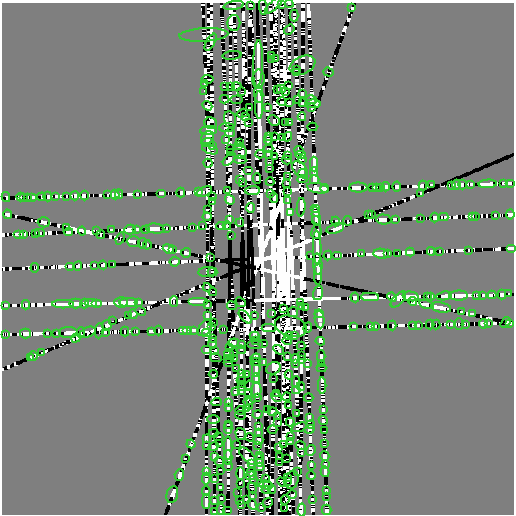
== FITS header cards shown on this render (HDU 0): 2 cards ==
NAXIS1  =                  512
NAXIS2  =                  512

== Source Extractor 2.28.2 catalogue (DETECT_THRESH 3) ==
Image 512 x 512 px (HDU 0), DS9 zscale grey, 1 PNG px = 1 image px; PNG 516 x 516 px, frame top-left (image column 1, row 512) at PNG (2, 3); each listed source drawn as its Kron ellipse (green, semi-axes under 4 px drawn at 4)
Background -28.2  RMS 0.0062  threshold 0.0186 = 3 sigma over >= 5 px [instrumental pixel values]
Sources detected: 1018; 247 with non-positive FLUX_AUTO (blend fragments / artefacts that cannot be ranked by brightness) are neither listed nor drawn; of the other 771, the 500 brightest by FLUX_AUTO listed and drawn (271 fainter detections omitted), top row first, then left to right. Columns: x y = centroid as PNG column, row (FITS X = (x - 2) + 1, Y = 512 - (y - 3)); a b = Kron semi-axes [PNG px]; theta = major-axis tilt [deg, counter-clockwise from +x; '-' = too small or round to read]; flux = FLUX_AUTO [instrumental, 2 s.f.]
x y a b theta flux
282 3 3 2 - 2300
289 4 4 4 - 32000
234 5 10 3 9 530
274 5 12 3 42 1600
250 6 4 3 - 1700
263 7 8 4 -83 3200
352 8 4 2 - 220
294 16 6 4 -90 970
234 23 8 6 90 12000
289 30 5 4 - 5500
204 35 24 6 3 6100
211 42 9 3 61 2100
232 55 9 3 5 4700
271 55 3 3 - 1100
271 59 3 3 - 7300
276 59 3 2 - 9500
258 64 24 5 88 4400
303 65 13 8 25 1100
296 69 4 3 - 4300
296 72 4 2 - 4500
328 72 5 3 - 3500
208 79 6 2 -4 270
258 79 9 6 87 13000
205 84 4 3 - 2600
289 85 4 3 - 390
224 86 4 2 - 840
236 86 5 2 - 690
230 87 4 2 - 830
281 89 4 2 - 410
277 90 3 2 - 310
204 91 2 2 - 360
241 91 2 2 - 440
285 91 4 2 - 940
302 93 4 3 - 280
259 94 9 4 -84 4200
225 99 5 3 - 6100
237 99 6 2 0 1400
297 99 4 2 - 300
312 100 6 3 -11 290
282 101 4 3 - 3000
302 102 4 2 - 6100
290 103 3 2 - 360
313 104 8 3 -1 1900
259 105 14 4 -89 7500
207 106 5 4 - 650
249 107 4 2 - 45000
312 107 4 2 - 710
267 108 4 4 - 220
242 113 6 3 17 890
246 117 4 2 - 13000
302 117 4 4 - 410
230 119 8 6 -78 610
274 120 6 5 - 590
286 122 3 2 - 280
289 122 4 2 - 480
211 123 6 5 - 1300
248 123 4 3 - 28000
312 127 5 2 - 32000
227 128 8 2 4 200
208 131 8 4 3 990
230 133 5 4 - 4200
268 136 4 2 - 1100
275 136 3 2 - 450
288 137 5 3 - 4800
208 138 7 6 - 530
282 138 4 3 - 800
226 140 3 2 - 810
268 140 4 4 - 1300
239 142 3 3 - 1300
207 143 6 2 7 400
212 146 4 3 - 290
239 146 4 3 - 2600
230 148 4 2 - 1000
210 149 8 4 -19 310
268 149 5 2 - 440
299 150 5 3 - 200
240 151 7 6 - 350
230 153 3 2 - 300
260 154 4 2 - 2900
269 154 4 2 - 2800
288 155 4 2 - 3200
301 155 5 3 - 3900
275 156 2 2 - 270
229 159 8 4 45 1300
303 159 2 2 - 300
240 160 6 3 -6 11000
287 160 5 3 - 240
269 162 4 2 - 730
208 163 4 4 - 850000
314 164 7 4 -89 880
269 169 4 2 - 1200
300 170 10 6 -51 6200
248 171 5 3 - 1500
314 172 4 4 - 980
302 173 4 3 - 2600
287 176 3 2 - 1400
257 179 5 4 - 330
302 179 5 3 - 5300
239 180 3 2 - 2100
315 180 5 4 - 5500
243 182 2 2 - 270
270 182 4 2 - 2100
286 183 3 3 - 1500
504 183 4 2 - 230
510 183 5 4 - 470
462 184 5 2 - 230
471 184 4 2 - 260
488 184 9 4 3 2900
423 185 5 3 - 3100
432 185 4 3 - 1800
451 185 4 3 - 890
456 185 5 3 - 200
372 187 4 2 - 320
376 187 4 4 - 470
381 187 4 2 - 280
386 187 4 3 - 580
397 187 5 2 - 450
318 188 11 5 -9 920
325 188 4 2 - 460
358 188 9 5 1 220
253 190 7 4 3 750
205 191 8 4 25 920
228 191 2 2 - 380
288 191 3 2 - 17000
181 192 5 2 - 390
199 192 4 3 - 220
162 193 5 4 - 440
270 193 3 2 - 250
421 193 3 2 - 330
115 194 5 4 - 590
119 194 5 2 - 210
138 194 4 2 - 1200
84 195 5 3 - 4100
107 195 4 2 - 690
48 196 5 2 - 770
56 196 4 4 - 2100
67 196 4 2 - 3400
75 196 4 2 - 200
6 197 5 3 - 8100
21 197 4 4 - 370
24 197 4 2 - 1900
27 197 4 2 - 390
32 197 5 4 - 610
41 197 4 3 - 4100
213 197 3 3 - 2100
274 198 5 3 - 270
230 200 5 4 - 1000
213 201 3 2 - 390
288 201 4 3 - 2900
301 207 9 4 85 1100
250 208 5 3 - 1400
316 208 5 2 - 2000
207 209 4 2 - 45000
290 213 4 3 - 2300
7 214 5 4 - 560
371 214 4 2 - 350
510 214 5 4 - 460
368 215 4 2 - 3700
495 215 4 3 - 590
316 216 9 4 -84 500
472 216 4 4 - 290
475 216 4 2 - 300
207 217 4 3 - 3100
444 217 5 4 - 1100
420 218 4 2 - 240
434 218 5 2 - 320
384 219 7 5 -3 550
396 219 4 3 - 3500
229 220 4 4 - 200
316 221 5 3 - 280
348 221 4 2 - 850
44 222 6 5 - 620
335 222 5 4 - 4800
240 223 4 3 - 1900
202 225 4 2 - 490
221 226 5 4 - 220
227 226 4 3 - 670
67 227 4 2 - 290
192 227 4 2 - 320
166 228 4 2 - 640
137 229 4 3 - 310
146 229 4 3 - 980
155 229 9 5 -6 750
335 229 9 5 16 690
96 230 3 3 - 710
112 230 4 3 - 520
130 230 6 4 16 350
82 231 4 2 - 4600
68 232 4 4 - 700
316 232 7 5 81 790
36 233 4 2 - 630
40 233 5 4 - 1200
19 234 5 4 - 580
23 234 4 3 - 3800
101 235 4 3 - 230
231 235 2 2 - 200
120 238 6 2 70 480
133 241 6 5 - 6200
142 243 5 2 - 920
147 245 5 3 - 240
317 247 17 4 -89 440
511 248 5 4 - 330
168 249 6 4 -22 350
173 250 4 2 - 1100
469 250 4 3 - 1700
431 251 4 3 - 1700
439 251 4 2 - 1000
410 252 4 4 - 430
186 253 5 5 - 1600
388 253 4 3 - 16000
398 253 4 2 - 5800
361 254 4 4 - 3000
381 254 8 5 -6 18000
337 255 5 4 - 410
310 256 4 2 - 250
328 256 5 4 - 700
211 257 2 2 - 200
175 262 5 4 - 240
113 264 4 2 - 1400
318 264 11 4 -86 580
95 265 4 3 - 830
103 265 4 3 - 290
70 266 5 4 - 790
78 266 5 4 - 640
35 268 5 4 - 250
207 272 8 5 6 370
212 272 5 2 - 2500
318 274 11 4 -89 610
207 287 4 2 - 370
213 292 4 3 - 5800
318 293 7 5 73 920
502 294 5 3 - 750
508 294 4 3 - 790
477 295 4 2 - 910
483 295 4 3 - 11000
492 295 4 3 - 7500
411 296 8 4 -10 1600
427 296 4 3 - 200
431 296 4 4 - 340
444 296 7 4 8 800
459 296 9 5 -1 280
355 297 5 3 - 410
370 297 9 4 -2 760
392 297 5 4 - 1900
398 299 10 5 46 580
198 301 10 4 0 300
121 302 6 5 - 730
129 302 9 4 0 640
139 302 4 3 - 200
174 302 5 2 - 320
241 302 5 3 - 700
301 302 4 2 - 250
413 302 4 4 - 1200
76 303 7 5 0 1500
84 303 5 4 - 220
91 303 6 4 -2 480
97 303 5 4 - 600
63 304 11 4 0 2400
6 305 4 2 - 920
26 305 5 3 - 800
207 305 4 2 - 560
427 305 7 4 -15 200
232 306 5 3 - 1400
301 306 3 2 - 310
305 307 4 3 - 280
441 307 10 5 -10 1800
283 308 3 3 - 9200
141 311 6 2 -42 740
293 312 5 5 - 540
462 312 4 2 - 1400
272 313 4 3 - 600
133 314 4 4 - 2700
319 314 5 3 - 310
472 314 3 3 - 200
207 315 4 4 - 1900
254 315 4 2 - 770
128 316 4 3 - 960
245 317 8 4 -46 820
320 319 9 5 -82 910
112 321 3 2 - 430
213 322 3 2 - 200
488 323 4 3 - 610
506 323 6 3 56 320
510 323 4 3 - 2400
430 324 5 2 - 730
436 324 5 2 - 2000
451 324 4 3 - 2200
459 324 6 2 90 310
465 324 4 4 - 7900
483 324 5 4 - 1500
107 325 5 4 - 390
413 325 4 3 - 240
418 325 4 3 - 370
291 326 16 10 -16 7100
354 326 4 3 - 410
371 326 4 4 - 220
375 326 4 2 - 690
392 326 5 2 - 20000
212 327 3 2 - 1600
308 327 5 3 - 260
205 328 9 6 52 2400
269 328 7 4 2 230
224 329 4 2 - 530
159 330 5 2 - 330
183 330 5 4 - 890
188 330 5 4 - 950
194 330 4 3 - 4100
99 331 7 3 82 3800
136 331 4 3 - 3400
151 331 4 4 - 390
88 332 8 5 20 4000
105 332 4 2 - 460
125 332 5 2 - 280
48 333 4 2 - 650
57 333 4 2 - 440
68 333 9 5 -1 710
81 333 5 3 - 4200
206 333 5 2 - 960
5 334 4 3 - 1000
25 334 5 5 - 270
294 335 4 2 - 280
254 336 5 4 - 23000
289 336 4 3 - 1200
76 338 5 4 - 6500
212 339 3 2 - 650
255 340 4 2 - 430
287 341 4 3 - 49000
320 341 5 3 - 480
213 343 6 3 89 24000
234 343 5 3 - 1400
263 343 5 2 - 1500
255 344 8 2 0 520
241 345 4 3 - 4800
301 346 4 3 - 12000
229 347 3 2 - 2900
206 349 5 4 - 400
214 350 4 3 - 4400
241 350 5 2 - 250
279 350 6 3 -32 5200
42 352 2 2 - 300
234 352 4 2 - 420
229 353 5 3 - 2200
33 356 5 2 - 430
301 356 4 2 - 1800
321 356 6 4 90 1800
287 357 3 3 - 340
30 358 3 2 - 930
216 358 6 3 -14 310
234 358 4 4 - 430
256 358 5 3 - 13000
228 359 5 2 - 540
295 359 4 4 - 570
301 360 4 2 - 240
255 362 5 2 - 910
264 362 4 4 - 580
228 363 5 2 - 27000
307 363 4 3 - 260
295 364 4 2 - 950
321 364 4 3 - 430
273 368 7 6 - 6200
321 368 5 2 - 1600
236 369 3 2 - 880
256 369 8 4 88 310
241 373 4 4 - 400
213 374 4 3 - 770
247 374 3 2 - 280
289 375 4 3 - 770
241 377 4 2 - 2800
256 378 5 4 - 4600
273 378 4 2 - 59000
241 381 5 2 - 290
296 382 5 4 - 330
249 385 4 3 - 580
241 386 4 2 - 1800
301 386 4 4 - 470
322 386 8 4 -90 1500
241 390 4 3 - 890
257 390 8 5 -90 2200
296 390 4 4 - 220
235 392 4 3 - 260
249 393 3 2 - 420
276 393 3 3 - 1300
257 397 4 3 - 350
276 397 6 2 -43 390
286 397 4 2 - 1100
308 398 5 2 - 590
250 400 3 3 - 650
217 402 5 3 - 4000
228 402 4 3 - 3300
248 403 6 2 -70 320
288 405 4 3 - 1300
228 408 4 4 - 240
246 408 4 3 - 14000
240 410 5 2 - 1600
267 410 2 2 - 230
323 410 4 4 - 690
272 411 5 3 - 1200
297 413 3 3 - 350
257 414 5 4 - 2800
240 415 5 2 - 750
277 416 3 3 - 340
309 418 4 3 - 890
214 419 6 4 -2 750
323 420 5 4 - 450
290 422 4 3 - 1800
277 423 4 3 - 730
311 424 4 3 - 8200
228 425 4 3 - 13000
258 427 4 3 - 530
299 427 8 2 19 390
228 428 6 4 -90 4200
309 429 5 3 - 1600
272 430 5 3 - 330
324 431 4 2 - 510
213 433 5 3 - 560
258 433 4 2 - 4200
241 434 6 5 - 1800
219 437 5 3 - 4600
250 437 4 2 - 240
290 437 4 3 - 630
206 438 4 4 - 200
258 440 5 5 - 1800
290 441 4 3 - 340
219 443 4 2 - 430
191 444 4 3 - 7000
237 444 4 2 - 210
284 444 4 3 - 4900
324 444 4 3 - 250
206 445 4 2 - 280
257 445 2 2 - 86000
213 446 5 4 - 650
301 446 5 3 - 410
228 448 12 4 90 470
279 448 3 2 - 980
311 450 5 4 - 390
302 452 3 3 - 36000
259 455 4 2 - 210
214 456 4 4 - 210
248 456 11 5 -44 310
325 456 5 4 - 200
279 457 3 2 - 320
228 458 7 3 -90 450
185 459 3 3 - 36000
287 459 4 2 - 4000
259 460 7 4 -85 660
219 461 5 3 - 330
279 462 3 2 - 210
251 463 4 3 - 4000
325 464 4 4 - 750
311 465 4 4 - 4000
228 466 5 5 - 680
260 467 5 4 - 790
220 470 4 2 - 20000
206 471 4 3 - 11000
251 472 4 3 - 11000
298 472 2 2 - 230
325 472 5 4 - 870
240 473 6 3 -89 1400
179 475 5 5 - 1500
251 476 5 2 - 1200
311 476 4 3 - 820
287 477 4 3 - 350
206 478 6 4 90 700
214 479 4 2 - 510
266 479 4 3 - 11000
253 480 2 2 - 820
292 480 9 6 76 890
282 482 5 3 - 1100
287 482 4 3 - 2800
240 483 3 2 - 300
260 484 4 3 - 270
266 485 6 4 -10 210
220 487 4 3 - 1900
252 488 5 4 - 270
272 489 4 3 - 1900
266 490 4 2 - 4300
326 490 4 2 - 240
206 491 4 4 - 8400
238 492 2 2 - 210
172 494 9 5 77 640
292 495 5 4 - 1400
252 496 4 3 - 360
326 496 4 2 - 240
221 499 4 3 - 3700
246 499 4 2 - 210
312 499 4 2 - 200
285 500 5 2 - 460
214 501 4 4 - 270
240 501 4 2 - 520
206 502 7 4 90 920
268 503 5 4 - 380
241 504 3 2 - 790
252 504 6 4 -60 440
261 507 4 4 - 1700
221 509 5 4 - 790
284 509 2 2 - 660
302 510 6 3 85 270
327 510 5 5 - 1100
214 511 4 2 - 4500
228 511 5 3 - 390
At the frame edge (FLAGS 8, measured only in part): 7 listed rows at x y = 282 3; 289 4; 274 5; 510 183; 510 214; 511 248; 327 510
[271 fainter detections neither listed nor drawn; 247 non-positive-flux detections neither listed nor drawn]